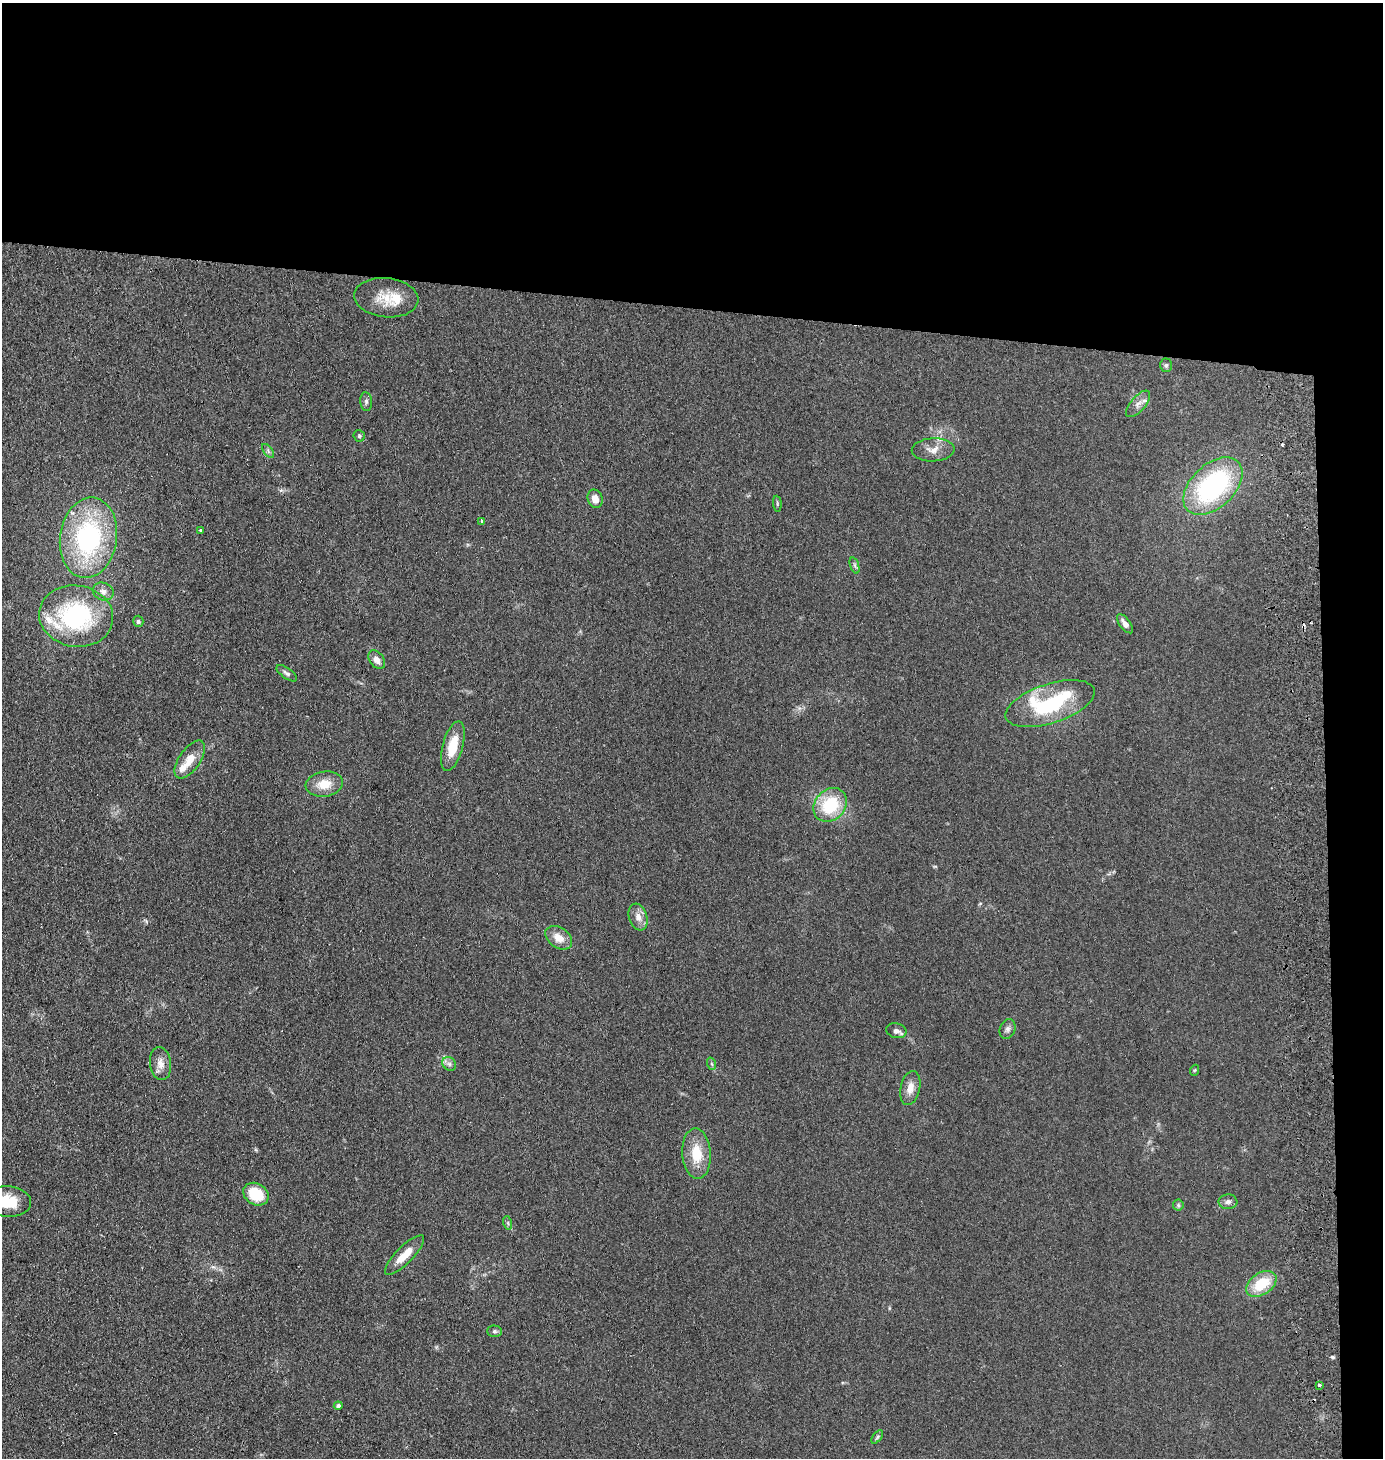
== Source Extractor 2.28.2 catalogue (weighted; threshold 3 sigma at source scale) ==
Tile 3 of 3 x 3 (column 3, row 1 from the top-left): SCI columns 2921-4301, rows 2916-4371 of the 4503 x 4376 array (HDU 1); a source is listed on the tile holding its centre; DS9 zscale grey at full resolution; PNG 1385 x 1460 px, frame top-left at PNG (2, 3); each listed source drawn as its Kron ellipse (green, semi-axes under 4 px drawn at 4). Shown black and unused: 24% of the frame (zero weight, under 2 of 3 exposures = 3% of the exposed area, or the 3 px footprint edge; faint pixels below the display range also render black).
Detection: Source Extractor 2.28.2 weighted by HDU 2 'WHT'; one run over the whole footprint, this tile lists its part. Background 0.14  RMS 0.011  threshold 0.0495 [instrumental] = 3 sigma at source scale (4.5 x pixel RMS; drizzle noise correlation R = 1.50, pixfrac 1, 0.05/0.05 arcsec/px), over >= 5 px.
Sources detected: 51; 2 cosmic-ray / hot-pixel residue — neither listed nor drawn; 3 inside a brighter listed object's ellipse — not listed separately; the other 46 listed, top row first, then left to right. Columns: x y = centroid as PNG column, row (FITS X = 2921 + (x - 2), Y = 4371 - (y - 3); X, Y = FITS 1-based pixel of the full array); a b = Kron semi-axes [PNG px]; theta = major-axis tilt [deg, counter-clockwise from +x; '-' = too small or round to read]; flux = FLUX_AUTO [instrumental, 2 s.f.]
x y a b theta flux
386 298 32 19 -6 26
1166 365 7 5 89 2
366 402 9 6 -84 2.8
1138 404 16 7 49 6.7
359 436 6 5 - 1.9
933 450 21 11 3 11
268 451 8 4 -54 2
1213 486 35 21 43 160
595 499 9 7 -69 9.5
777 504 8 3 -85 1.4
482 521 4 3 - 11
200 530 3 2 - 1
88 538 40 28 82 160
855 565 8 3 -71 2.1
103 591 10 8 -21 6.3
76 616 37 30 -9 130
138 621 5 5 - 2.5
1125 624 11 5 -53 5.9
377 660 10 7 -54 7.2
287 673 12 5 -35 3.4
1050 704 46 19 18 100
453 746 25 10 75 26
190 760 22 10 55 17
324 784 19 12 9 19
830 805 18 15 48 51
638 917 14 9 -72 8.5
559 938 15 10 -36 12
1008 1029 10 7 67 3.8
896 1031 10 7 -12 4.5
160 1064 16 10 -83 9.5
449 1064 7 6 - 3.1
712 1064 6 4 -71 1.6
1195 1070 5 3 - 1.1
910 1088 17 9 78 11
697 1154 25 14 -86 28
256 1194 13 10 -30 35
7 1202 24 15 -4 31
1228 1202 9 7 2 4
1178 1205 5 5 - 1.8
508 1223 7 4 -72 1.8
405 1255 26 8 45 17
1261 1284 17 10 35 35
495 1331 7 5 -2 2.4
1319 1385 3 3 - 2.8
338 1406 4 4 - 3.2
877 1437 8 4 53 1.8
Isophote crosses this tile's border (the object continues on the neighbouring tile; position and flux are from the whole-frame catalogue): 1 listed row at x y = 7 1202